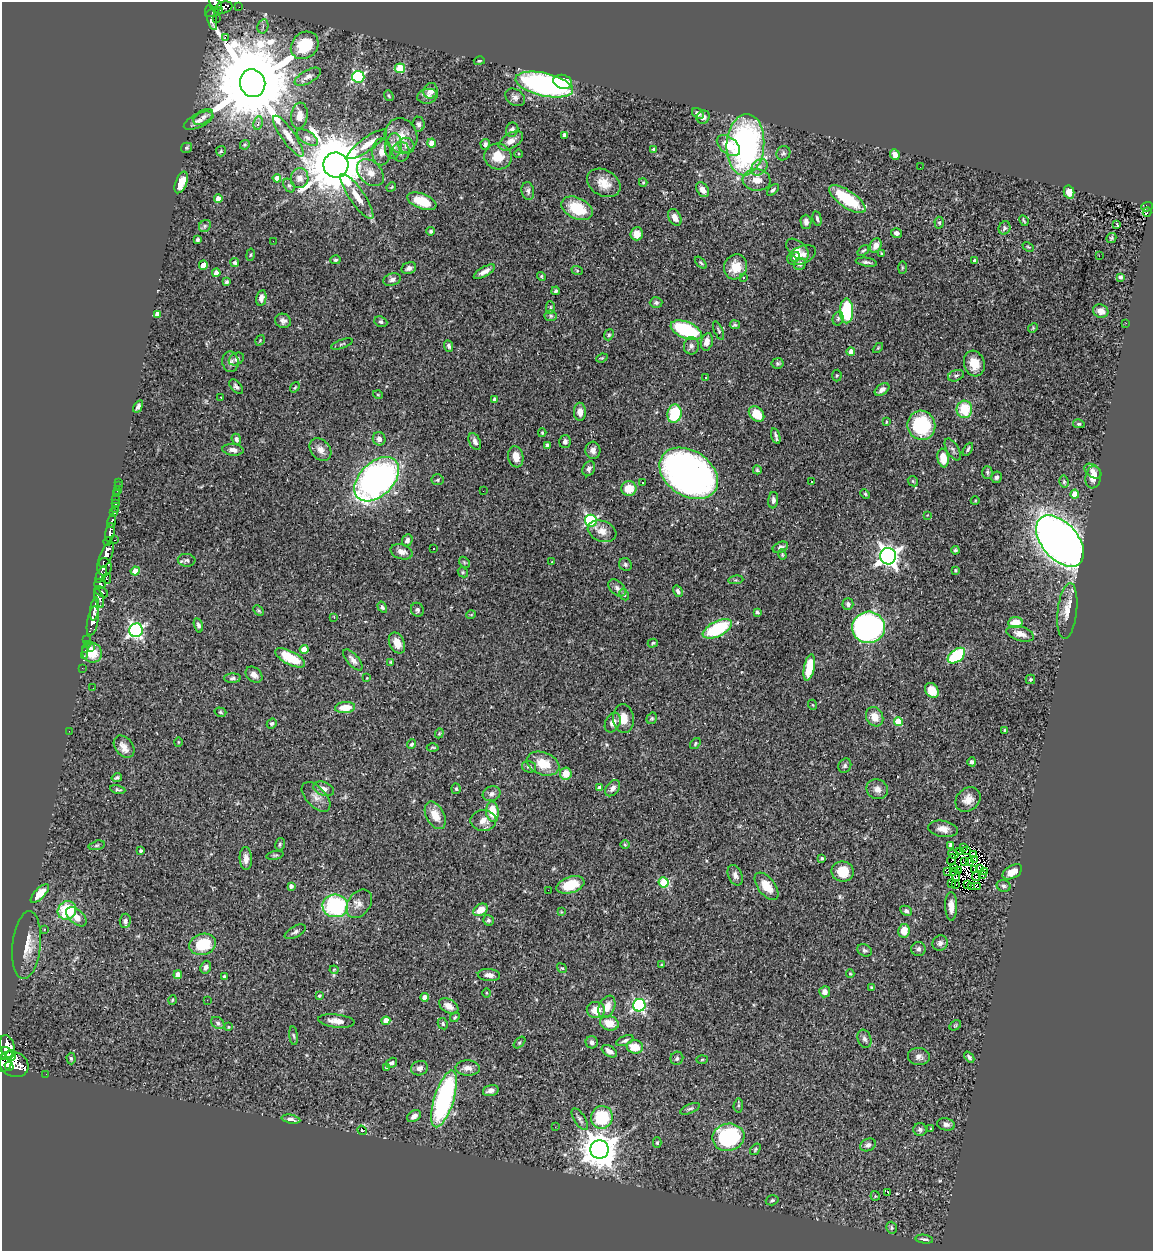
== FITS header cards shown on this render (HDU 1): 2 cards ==
NAXIS1  =                 1151
NAXIS2  =                 1249

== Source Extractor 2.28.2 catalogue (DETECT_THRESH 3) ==
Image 1151 x 1249 px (HDU 1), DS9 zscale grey, 1 PNG px = 1 image px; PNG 1155 x 1253 px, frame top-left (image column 1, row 1249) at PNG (2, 2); each listed source drawn as its Kron ellipse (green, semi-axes under 4 px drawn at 4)
Background 0.4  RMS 0.032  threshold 0.0965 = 3 sigma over >= 5 px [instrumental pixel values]
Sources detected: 449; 9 with non-positive FLUX_AUTO (blend fragments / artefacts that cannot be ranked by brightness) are neither listed nor drawn; the other 440 listed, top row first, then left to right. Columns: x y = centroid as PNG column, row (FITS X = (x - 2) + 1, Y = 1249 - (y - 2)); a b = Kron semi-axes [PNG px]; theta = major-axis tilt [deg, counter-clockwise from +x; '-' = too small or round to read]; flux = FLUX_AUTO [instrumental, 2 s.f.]
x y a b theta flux
215 4 8 4 -47 210
239 7 2 2 - 4.6
223 8 9 5 16 190
214 12 9 4 16 61
211 18 13 4 -73 84
216 18 2 2 - 2.2
263 26 7 5 76 5.9
225 37 3 3 - 710
305 45 15 12 45 74
479 61 5 3 - 2.7
400 68 5 5 - 96
308 77 14 6 28 10
358 77 6 6 - 240
563 82 9 7 -13 57
253 83 14 12 -72 49000
544 85 29 11 -13 490
431 91 8 7 - 14
389 95 5 4 - 3
427 96 10 7 11 9.2
515 97 10 8 -33 8.8
698 113 6 4 -36 9.4
299 116 13 8 84 18
203 117 11 6 33 9
703 117 7 6 - 9.5
199 121 16 6 25 13
258 123 7 4 82 7.5
419 124 7 6 - 5.5
512 130 7 6 - 8
565 135 4 4 - 13
288 136 24 6 -55 22
401 136 18 16 -64 35
307 138 12 6 -32 9.1
511 141 13 7 32 16
432 143 4 4 - 22
367 144 24 6 35 24
485 144 5 4 - 5.8
245 145 5 4 - 3.1
728 145 13 8 -39 37
745 145 31 19 86 570
393 146 13 8 82 16
406 146 8 7 - 9.1
187 148 6 5 - 2.9
653 149 4 3 - 2.2
221 151 5 5 - 2.8
382 152 13 9 88 19
401 152 10 8 88 11
783 153 7 6 - 4.6
519 154 4 3 - 2
895 154 5 5 - 13
498 157 14 13 - 39
336 165 12 12 - 16000
759 167 9 7 44 11
920 167 2 2 - 1.2
370 173 15 11 -46 24
277 178 4 4 - 21
300 178 10 9 - 16
757 180 14 11 -7 28
181 182 11 5 68 26
604 183 18 13 -31 32
643 183 4 4 - 2.1
289 186 7 5 -61 3.9
391 187 5 4 - 2.3
703 190 8 5 -54 14
773 190 7 4 44 4.6
528 191 9 6 -80 7.1
1069 192 7 5 -76 24
357 196 27 7 -56 32
218 198 4 4 - 22
847 199 21 8 -35 110
422 201 15 7 -21 61
1147 207 5 5 - 69
577 208 16 10 -26 77
1147 212 5 3 - 9.8
675 217 9 6 -61 14
817 219 7 4 -79 4.6
1024 221 6 2 -63 2.6
806 222 7 5 -89 9.9
939 223 6 4 -86 3.4
1117 225 4 2 - 2.4
205 226 6 5 - 5.1
1004 228 7 5 64 5.5
431 231 4 4 - 4.5
896 233 5 5 - 6.7
637 234 6 6 - 16
1111 238 5 4 - 3.6
197 240 4 3 - 3.9
273 241 2 2 - 0.98
876 245 7 5 66 18
1028 247 6 3 -25 2.5
798 249 13 8 -42 12
863 250 7 3 39 3
881 253 4 2 - 1.9
251 255 6 3 81 2.4
802 255 15 9 23 19
1099 256 3 2 - 2.4
795 257 5 4 - 19
335 260 5 4 - 3.6
974 261 3 3 - 5.7
866 262 11 3 -8 5.4
235 263 4 4 - 3.8
701 263 7 3 -45 3
800 264 6 5 - 6.3
203 265 4 4 - 31
736 267 13 11 64 36
409 268 7 5 21 8.4
902 268 6 3 90 2.4
577 270 6 3 -20 2.6
484 272 12 4 30 13
216 273 4 4 - 17
541 276 4 3 - 2.8
1120 277 4 4 - 4.8
743 278 4 3 - 3.9
392 280 9 6 19 8
227 282 4 3 - 3.7
556 291 4 4 - 4.4
261 298 8 5 79 11
656 303 6 5 - 5
550 308 6 4 -89 3.5
847 311 12 6 -89 140
1101 311 8 6 -18 12
157 314 4 4 - 18
551 316 6 5 - 3.6
838 318 7 5 76 4.3
283 321 8 7 - 8.5
381 322 6 5 - 4.4
1126 323 2 2 - 6.2
735 325 5 4 - 3.4
1033 328 5 4 - 2.2
686 330 16 8 -22 170
719 331 10 4 -67 3.7
609 335 6 4 67 3.6
260 340 6 3 58 2.4
707 342 9 6 78 17
342 344 11 3 19 3.3
449 346 6 4 -67 5.1
691 346 8 7 - 7.9
878 348 6 3 45 2.5
851 352 4 4 - 29
602 358 6 4 23 2.4
236 359 8 6 27 7.8
230 362 10 8 -82 9.1
778 363 6 5 - 4.2
974 364 13 10 -74 29
837 376 6 4 87 3.1
956 376 8 5 19 4.8
706 377 2 2 - 2.1
236 387 8 5 -46 5.5
295 387 5 3 - 2.3
882 390 8 5 37 10
378 395 5 3 - 1.8
221 397 3 2 - 7
495 399 4 3 - 8.5
138 406 7 4 56 6.3
964 409 9 8 - 68
580 412 9 6 -88 15
674 414 9 7 79 97
757 414 9 6 -46 46
886 422 4 3 - 2.2
1079 424 6 4 -12 3.4
921 425 15 14 - 140
542 433 4 3 - 1.8
776 436 8 2 -75 4.8
236 439 5 4 - 5.7
379 439 7 6 - 12
565 441 6 5 - 6.7
475 442 9 5 -64 7.7
547 446 4 4 - 12
953 449 12 6 -59 7.1
968 449 7 4 61 4
233 450 10 6 -5 11
320 450 12 9 -48 17
593 450 9 7 -87 12
516 457 10 7 -81 22
943 458 9 5 -81 33
589 469 8 6 62 6.9
757 470 4 3 - 2.9
1093 471 9 6 -37 10
987 472 6 5 - 3.8
689 473 32 22 -34 1100
996 477 6 5 - 5
1093 477 11 8 82 22
377 479 26 17 44 870
438 480 6 5 - 4.1
812 481 3 2 - 2.3
913 481 6 4 -46 3.1
119 482 2 2 - 3.7
1064 482 6 4 -78 3.6
643 483 3 3 - 5.2
118 486 3 2 - 3.2
629 488 7 7 - 38
117 491 3 2 - 1.5
483 491 3 2 - 1.6
117 494 2 2 - 5.5
865 494 5 4 - 2.6
1075 494 4 4 - 29
116 499 2 2 - 3
773 500 8 5 83 6.6
975 501 4 3 - 1.9
115 504 3 3 - 12
116 509 3 2 - 5.4
114 513 3 3 - 44
927 515 3 3 - 1.5
111 521 7 3 75 56
591 521 6 6 - 340
602 531 15 10 -19 21
110 532 9 4 78 310
115 540 3 2 - 12
407 540 6 5 - 6.8
1060 541 30 18 -49 2200
108 542 4 3 - 100
780 547 8 5 24 6.5
433 549 2 2 - 1.7
955 550 4 4 - 3.5
402 552 11 7 -17 14
106 554 14 5 69 590
782 555 5 4 - 2.3
888 556 8 8 - 1300
187 560 9 6 -4 5.9
464 562 6 4 -46 3.4
552 562 3 2 - 2.4
625 564 7 6 - 4.7
104 567 9 7 -86 330
955 570 4 3 - 2.2
135 571 4 4 - 38
463 572 5 5 - 3.1
101 574 9 4 63 110
107 578 5 3 - 49
736 580 8 3 5 2.7
100 584 5 5 - 110
617 588 10 6 -43 7.9
678 591 6 4 -59 6.3
101 592 7 4 -32 170
624 595 6 4 -62 3.1
99 598 10 4 -72 130
848 604 6 5 - 6.2
382 607 6 4 -57 5
95 609 12 4 81 590
258 610 6 3 -44 2.9
417 610 7 6 - 5.4
1067 611 28 9 83 29
757 612 3 3 - 3.6
471 615 5 3 - 1.5
334 617 3 3 - 3.2
93 621 15 5 79 400
1015 622 7 5 6 35
198 625 7 4 -75 6.3
868 627 16 15 - 560
717 629 16 7 26 130
136 630 7 6 - 530
1020 634 14 7 -16 19
87 640 3 2 - 1.8
397 643 11 7 -64 21
653 643 5 4 - 3.1
87 644 2 2 - 9.8
90 647 3 2 - 18
304 649 4 4 - 31
85 650 2 2 - 4.1
92 652 10 9 - 44
84 656 3 2 - 4.2
956 656 10 6 38 150
290 658 16 6 -28 56
353 660 13 5 -49 10
391 662 4 4 - 2.6
809 667 13 5 79 60
82 668 2 2 - 5.8
254 675 9 7 -43 13
232 678 8 4 2 5
367 678 3 2 - 1.7
1030 679 5 4 - 3.1
93 688 2 2 - 1
932 690 8 6 -55 33
813 705 5 3 - 1.6
345 708 10 5 5 37
220 712 6 4 -17 2.9
875 717 10 8 -61 25
652 718 6 5 - 3.7
623 719 14 10 -84 27
898 721 4 4 - 69
272 723 5 4 - 3.9
613 723 10 7 62 13
1005 730 4 3 - 3.2
69 731 2 2 - 21
439 733 5 4 - 2.4
178 742 5 3 - 1.6
695 743 6 4 52 3.5
411 744 5 4 - 3.1
124 747 12 9 -51 17
433 747 6 3 0 2.2
972 762 4 4 - 6.1
543 764 17 11 -20 47
845 766 7 6 - 5.1
529 767 7 5 -14 4.6
566 774 6 6 - 32
117 778 5 4 - 4.1
600 788 4 4 - 16
613 788 9 6 51 11
324 789 11 6 -20 11
456 789 5 4 - 2.9
877 789 11 9 -29 13
118 790 8 4 -11 3.7
492 794 9 7 21 8.8
316 797 18 10 -46 17
968 799 14 11 43 20
492 812 10 6 -85 46
435 815 15 9 -62 30
483 820 13 10 0 19
943 829 15 8 -9 16
280 844 6 5 - 3.7
97 845 8 4 14 3.8
625 845 5 3 - 1.9
951 845 4 4 - 10
963 847 4 2 - 4.8
966 850 4 3 - 5.3
141 851 3 3 - 3
960 852 3 2 - 0.12
953 854 5 2 - 6.2
973 854 3 2 - 1.9
275 855 9 4 11 3.7
822 858 3 3 - 3.7
246 859 11 6 -89 14
974 859 3 2 - 4.1
952 860 6 2 78 0.63
964 862 3 2 - 2.1
970 862 4 2 - 2.3
954 868 3 2 - 0.95
974 869 3 2 - 2.9
979 869 3 2 - 1.7
958 870 3 2 - 0.84
843 871 11 10 - 51
948 871 4 2 - 1.4
954 871 3 2 - 3.1
984 872 2 2 - 1.4
1012 872 10 6 29 19
983 874 3 2 - 1
735 875 11 7 -65 11
955 875 7 3 -72 1.5
976 876 5 2 - 5.4
664 882 5 5 - 120
952 883 2 2 - 2.9
968 884 3 2 - 2.6
570 885 14 8 18 62
955 885 4 2 - 1.8
291 886 4 4 - 8.4
766 886 16 8 -52 40
971 886 4 2 - 0.98
1004 886 7 6 - 5.6
977 887 3 2 - 12
548 890 2 2 - 27
40 894 12 5 47 24
359 904 15 11 55 17
335 906 13 11 -4 220
951 906 14 6 -89 18
67 910 10 8 44 100
481 910 8 5 35 28
906 911 6 5 - 4.6
561 912 4 4 - 1.9
76 917 12 7 -42 19
488 920 5 5 - 4.3
125 921 7 5 86 7.9
44 929 3 3 - 3.1
904 931 7 5 82 27
295 932 11 5 29 6.8
940 943 8 7 - 7.8
203 944 13 10 16 81
26 945 34 14 84 38
918 949 7 7 - 5.8
864 950 7 6 - 4.6
661 965 3 3 - 2.4
206 967 6 5 - 8
562 968 5 4 - 2.7
334 970 4 4 - 2.1
850 974 4 4 - 2.1
178 975 4 4 - 24
489 975 11 6 -6 12
225 976 3 3 - 4.3
871 987 4 3 - 1.8
825 992 5 5 - 11
486 993 5 3 - 1.9
319 996 4 4 - 2.9
424 997 4 4 - 20
173 1000 5 3 - 2.1
207 1000 2 2 - 3.3
639 1005 6 6 - 380
449 1006 10 6 -32 16
607 1007 12 8 67 25
596 1010 9 8 - 32
455 1017 5 4 - 3
336 1021 18 6 -6 19
386 1021 4 4 - 34
218 1023 7 5 -39 5.1
609 1023 9 7 -18 32
443 1024 6 4 -63 3.8
955 1025 6 4 30 2.8
229 1027 4 4 - 2.2
294 1036 9 4 -84 3.5
864 1039 9 6 -69 7.4
625 1041 9 4 23 5.4
592 1042 6 6 - 6.3
519 1043 7 4 45 3.2
7 1046 11 7 -71 930
635 1047 8 6 -10 36
609 1051 8 5 -32 12
5 1054 7 6 - 460
11 1056 5 5 - 370
919 1057 11 8 -5 9.9
969 1057 6 3 -50 4.4
71 1058 6 4 -87 3.4
677 1058 7 6 - 5.3
702 1060 6 3 2 2
392 1063 6 4 32 6.4
5 1064 7 6 - 430
14 1064 15 12 -28 1200
9 1066 5 3 - 170
386 1067 4 3 - 2.2
419 1068 8 7 - 10
468 1068 12 7 -3 15
46 1074 2 2 - 2.6
491 1091 8 5 17 11
444 1099 29 10 73 380
738 1106 7 4 84 4.1
690 1109 10 4 23 5.1
414 1116 7 5 31 10
602 1117 11 10 - 130
291 1119 9 4 -11 6.9
580 1119 12 5 -58 6.9
946 1124 9 6 -12 8.3
555 1127 2 2 - 1.1
931 1129 4 3 - 1.6
362 1130 5 4 - 6.9
920 1130 6 6 - 5.8
728 1137 16 13 9 250
657 1143 5 4 - 2.6
868 1145 8 6 22 6.4
599 1149 9 9 - 5100
755 1149 6 4 51 3.2
888 1193 3 2 - 24
875 1196 5 4 - 2.6
772 1200 6 5 - 3.7
891 1228 6 5 - 4.5
924 1239 9 3 -8 4.6
At the frame edge (FLAGS 8, measured only in part): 1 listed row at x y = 215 4
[9 non-positive-flux detections neither listed nor drawn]